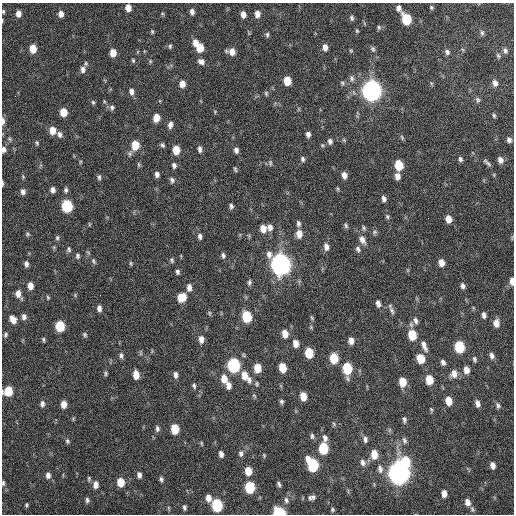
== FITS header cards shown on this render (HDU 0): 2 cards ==
NAXIS1  =                  512 / Axis length
NAXIS2  =                  512 / Axis length

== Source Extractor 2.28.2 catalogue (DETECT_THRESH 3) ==
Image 512 x 512 px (HDU 0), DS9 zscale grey, 1 PNG px = 1 image px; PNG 516 x 516 px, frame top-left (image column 1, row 512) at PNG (2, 3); no overlay
Background 33.9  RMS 4.9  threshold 14.6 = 3 sigma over >= 5 px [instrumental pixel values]
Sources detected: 223; all 223 listed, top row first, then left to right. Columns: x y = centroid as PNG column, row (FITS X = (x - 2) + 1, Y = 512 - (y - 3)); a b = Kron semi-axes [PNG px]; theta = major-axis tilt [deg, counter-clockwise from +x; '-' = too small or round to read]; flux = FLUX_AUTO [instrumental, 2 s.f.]
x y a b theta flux
431 7 5 4 - 480
128 8 6 5 - 2600
399 8 8 6 -74 1300
3 11 5 4 - 430
192 12 6 5 - 1300
18 14 6 5 - 2100
61 14 6 5 - 1900
243 14 6 5 - 1800
257 14 7 5 -85 2000
352 18 7 5 -80 720
406 19 8 6 -70 14000
379 27 6 5 - 570
357 31 5 4 - 390
152 32 6 4 -71 430
482 33 7 5 -89 760
267 35 7 5 90 650
195 42 7 6 - 2400
170 46 6 4 81 520
325 47 7 5 -82 1800
200 48 7 6 - 5900
33 49 6 5 - 5200
373 49 8 5 -63 720
351 51 5 4 - 390
505 51 7 6 - 910
232 52 7 6 - 2600
447 52 8 7 - 1000
113 53 7 5 -88 3400
498 56 7 4 -50 510
133 60 6 4 -74 470
150 61 6 4 -48 410
201 62 8 6 -28 1400
83 69 9 7 88 1600
352 78 8 6 -76 1100
287 81 7 5 -82 5600
342 83 6 5 - 600
495 83 8 6 -74 1400
182 84 7 5 -89 2500
131 91 7 6 - 1500
372 91 8 7 - 250000
266 93 7 5 -76 500
478 100 7 6 - 710
104 101 6 3 -72 390
93 102 6 5 - 510
112 107 7 6 - 850
63 112 6 5 - 5700
215 112 6 3 -74 320
494 116 6 4 -74 490
156 118 7 6 - 3500
3 121 10 4 89 1100
170 125 8 6 78 1300
52 130 7 6 - 3700
59 134 8 6 -61 1200
308 134 6 5 - 1200
402 137 7 4 -66 490
9 139 6 5 - 540
344 140 6 4 -45 450
509 140 6 5 - 1000
330 141 7 5 -72 1000
37 143 7 4 -79 480
135 145 8 7 - 6600
162 145 6 5 - 660
322 145 5 4 - 380
4 149 6 5 - 1200
200 149 8 5 -82 1100
176 150 7 6 - 5800
236 150 6 5 - 1200
303 159 7 5 -70 740
460 159 6 5 - 810
500 160 7 6 - 1800
80 162 6 3 72 350
270 163 8 5 89 620
487 163 13 4 -41 840
138 165 8 4 -90 500
174 165 7 5 -77 950
399 165 7 6 - 8200
235 169 6 3 -74 470
157 174 6 5 - 1200
344 175 7 5 -74 1800
494 175 6 4 -73 350
397 176 7 5 -84 1900
99 177 7 5 -89 720
172 180 8 6 -79 920
2 183 5 2 - 500
53 190 6 5 - 1300
66 190 7 5 80 790
23 192 7 5 -88 1100
384 199 6 4 -80 1100
67 206 7 6 - 26000
231 206 6 4 -83 790
387 216 7 5 -74 590
448 219 7 6 - 3000
298 223 8 5 -82 910
89 224 5 3 - 310
346 226 7 5 -74 620
270 227 8 6 -84 1700
364 228 7 4 -72 580
263 229 8 6 -79 2900
374 232 7 6 - 680
27 234 6 5 - 480
299 234 8 6 -86 3000
200 236 7 5 -83 1000
57 238 6 5 - 550
362 240 12 7 -59 2100
326 247 8 6 -76 1700
69 249 8 6 -84 710
358 249 8 6 -76 920
223 255 7 5 -77 760
78 256 7 5 -89 710
172 260 7 5 -69 610
93 261 9 4 -58 720
131 263 6 4 -71 450
441 263 7 6 - 2700
26 264 6 5 - 1100
280 264 9 8 - 260000
178 272 6 4 -76 770
512 281 8 4 -88 2100
249 282 8 5 83 740
30 286 7 5 -83 2500
463 286 7 6 - 1000
189 287 9 6 -88 1700
18 294 10 6 -68 2300
75 295 5 4 - 400
100 295 2 2 - 140
48 297 6 4 -86 450
181 297 9 8 - 5100
378 303 8 5 -72 1300
99 308 6 5 - 1400
392 311 11 5 -62 980
209 313 6 5 - 460
484 315 7 5 -81 1200
24 317 7 6 - 1200
247 317 8 6 -79 14000
312 318 7 4 -60 400
13 319 9 6 -58 2600
415 320 10 6 -75 1200
496 323 9 7 -85 2400
60 326 7 6 - 12000
285 334 7 5 -81 3300
5 335 6 4 62 650
85 335 6 5 - 600
412 335 8 6 -79 8700
201 339 8 6 -86 1900
43 340 6 4 -75 480
351 341 7 5 -87 1800
296 343 7 5 -81 2400
424 346 14 6 -68 1900
459 347 8 6 -78 18000
309 353 7 6 - 8900
121 355 8 5 -79 850
492 355 8 6 -69 1300
334 358 8 6 -82 9300
421 358 8 6 -73 6400
474 359 8 5 -70 710
443 362 6 5 - 1000
234 365 8 7 - 43000
257 368 7 6 - 5400
282 368 7 5 -81 5900
347 369 9 6 -84 14000
466 370 9 7 -73 2000
106 373 6 5 - 540
454 373 9 8 - 2400
136 375 7 5 -84 3400
175 375 8 5 -85 1100
245 376 16 8 -52 4600
224 379 9 7 -81 3600
429 380 8 6 -79 6600
402 382 8 6 -81 5400
257 384 6 5 - 470
228 385 8 6 -81 1800
194 386 6 4 -75 600
8 391 7 6 - 8700
303 396 7 5 -80 4100
281 401 5 5 - 630
449 401 8 6 -76 4000
477 403 8 5 -76 1600
42 404 7 5 86 1100
64 404 7 5 -88 2600
498 405 9 6 -76 900
431 409 7 4 -63 420
404 420 8 5 -78 760
157 429 8 5 -82 840
175 429 7 6 - 7600
312 436 8 5 -84 700
325 438 9 6 -86 1300
365 439 9 6 -77 1100
404 440 9 5 -69 830
67 441 6 5 - 630
202 443 6 3 -81 350
323 448 8 6 -85 15000
241 453 9 6 85 1000
221 454 6 4 -77 1200
374 454 9 7 -84 3900
264 455 5 4 - 350
363 462 9 7 -73 1400
406 462 10 7 -66 12000
313 465 10 6 -63 26000
493 465 6 5 - 1700
380 469 11 7 -79 1600
248 471 8 6 -78 4200
399 473 9 7 -80 340000
48 475 8 6 -85 1300
139 475 7 5 -80 1200
89 479 7 4 -88 510
161 479 6 5 - 790
121 482 7 6 - 5600
3 483 7 4 -90 570
279 484 6 4 -66 740
96 485 8 6 88 1900
250 487 8 6 -84 16000
444 494 7 5 -84 2000
310 497 7 4 -76 580
313 497 6 6 - 800
208 498 8 6 -72 2200
87 500 7 5 -83 760
286 500 10 7 -84 1200
467 502 7 5 -75 1900
26 505 4 4 - 440
217 505 8 6 -81 26000
184 507 7 4 -78 720
169 508 6 3 -71 420
332 509 5 5 - 530
472 509 7 5 -70 600
279 512 7 5 -15 26000
At the frame edge (FLAGS 8, measured only in part): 8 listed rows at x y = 3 11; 3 121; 4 149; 2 183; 512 281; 8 391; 3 483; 279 512